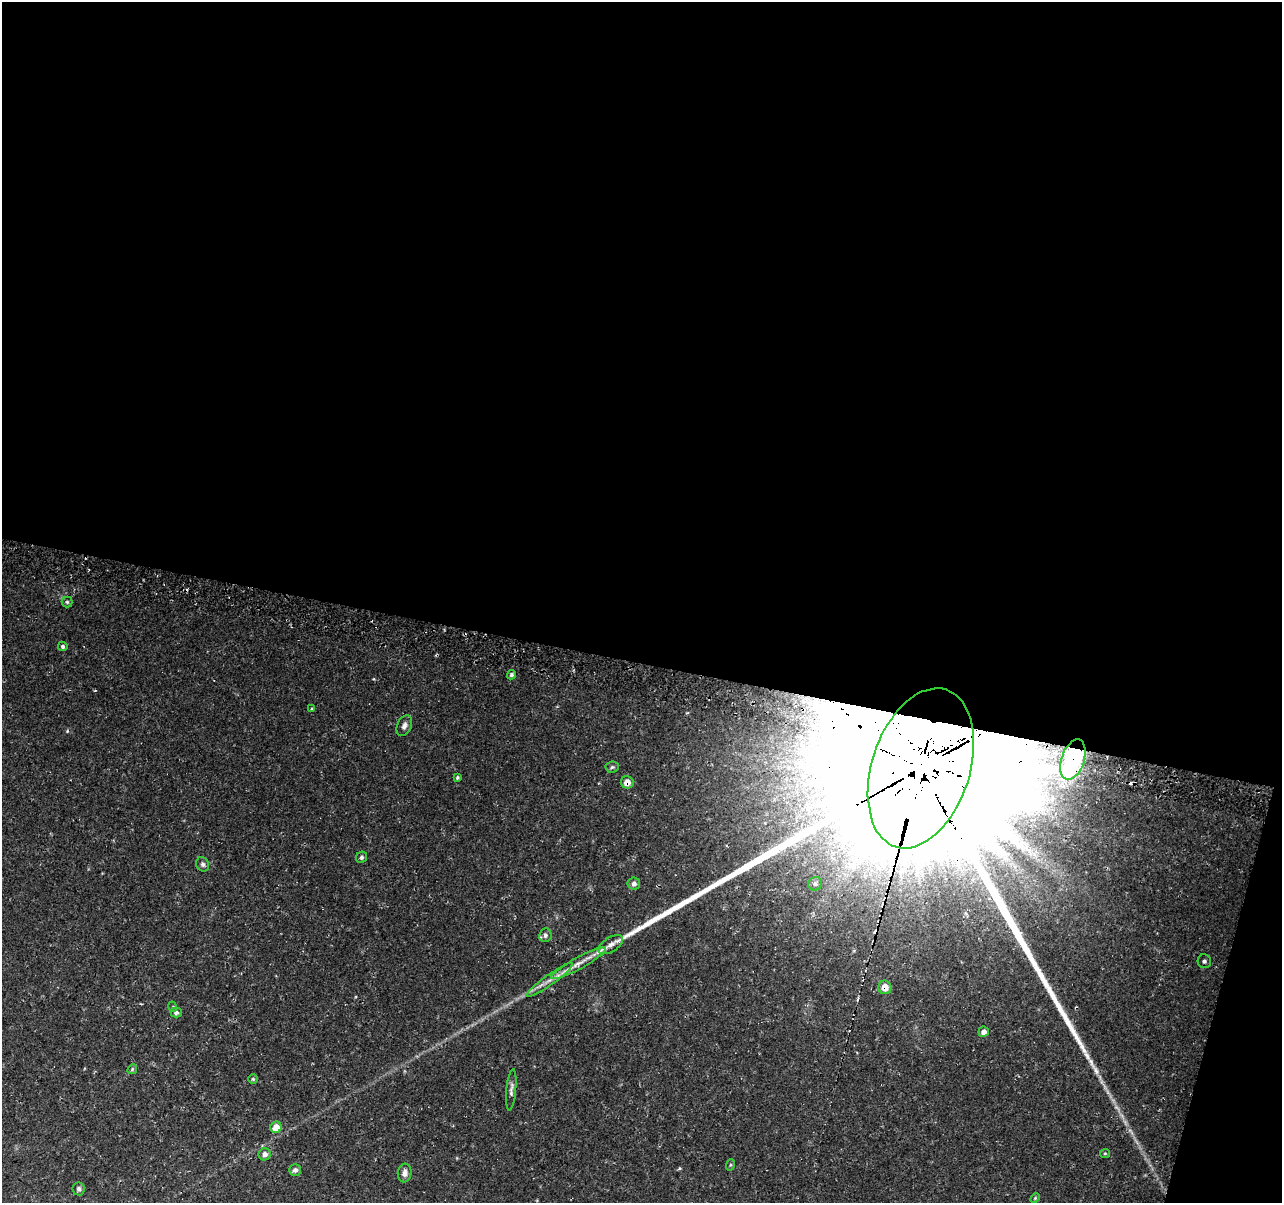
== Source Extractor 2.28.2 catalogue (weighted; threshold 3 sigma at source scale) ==
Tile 4 of 4 x 4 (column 4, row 1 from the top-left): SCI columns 3848-5127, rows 3859-5059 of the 5146 x 5375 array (HDU 1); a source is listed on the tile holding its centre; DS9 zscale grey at full resolution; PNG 1284 x 1205 px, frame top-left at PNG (2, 2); each listed source drawn as its Kron ellipse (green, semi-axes under 4 px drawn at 4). Shown black and unused: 57% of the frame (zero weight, under 3 of 4 exposures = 3% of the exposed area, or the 3 px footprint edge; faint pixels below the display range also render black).
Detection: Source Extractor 2.28.2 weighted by HDU 2 'WHT'; one run over the whole footprint, this tile lists its part. Background 0.037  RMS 0.0041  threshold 0.0183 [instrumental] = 3 sigma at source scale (4.5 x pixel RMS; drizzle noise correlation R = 1.50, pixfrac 1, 0.0396/0.0396 arcsec/px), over >= 5 px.
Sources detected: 39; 3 too faint to see at this stretch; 2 cosmic-ray / hot-pixel residue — neither listed nor drawn; the other 34 listed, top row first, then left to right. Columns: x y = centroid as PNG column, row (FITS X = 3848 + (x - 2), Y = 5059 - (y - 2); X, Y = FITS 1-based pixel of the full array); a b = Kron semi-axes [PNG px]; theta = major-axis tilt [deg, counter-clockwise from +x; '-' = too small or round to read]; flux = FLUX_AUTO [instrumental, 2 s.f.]
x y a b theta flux
67 602 5 5 - 0.67
63 646 5 4 - 0.82
512 675 5 4 - 0.8
312 709 4 4 - 0.47
404 726 11 7 66 1.7
1073 760 21 11 72 27
612 767 7 5 5 0.79
921 768 82 49 72 95000
457 778 3 3 - 0.54
627 782 6 6 - 3.1
362 857 6 5 - 0.8
203 864 7 6 - 0.98
634 883 6 6 - 1.3
815 884 7 6 - 1.1
545 935 7 6 - 1.3
611 945 14 7 33 2.7
1204 961 7 6 - 1.2
579 963 31 6 29 5.5
550 980 28 5 36 3.9
885 987 7 6 - 4.1
173 1007 5 3 - 0.36
176 1012 5 5 - 0.97
984 1032 5 5 - 1.8
132 1069 5 4 - 0.5
253 1079 5 5 - 0.5
511 1090 21 5 85 1.7
276 1127 6 5 - 4.7
1105 1153 5 4 - 0.49
265 1154 6 6 - 1.8
730 1165 6 4 71 0.42
295 1170 6 5 - 1.3
405 1173 9 7 85 1.9
79 1189 6 6 - 1.1
1035 1198 5 3 - 0.43
Overlapping masked pixels (flux is a lower limit): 5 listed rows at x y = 1073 760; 921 768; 627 782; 1204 961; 885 987